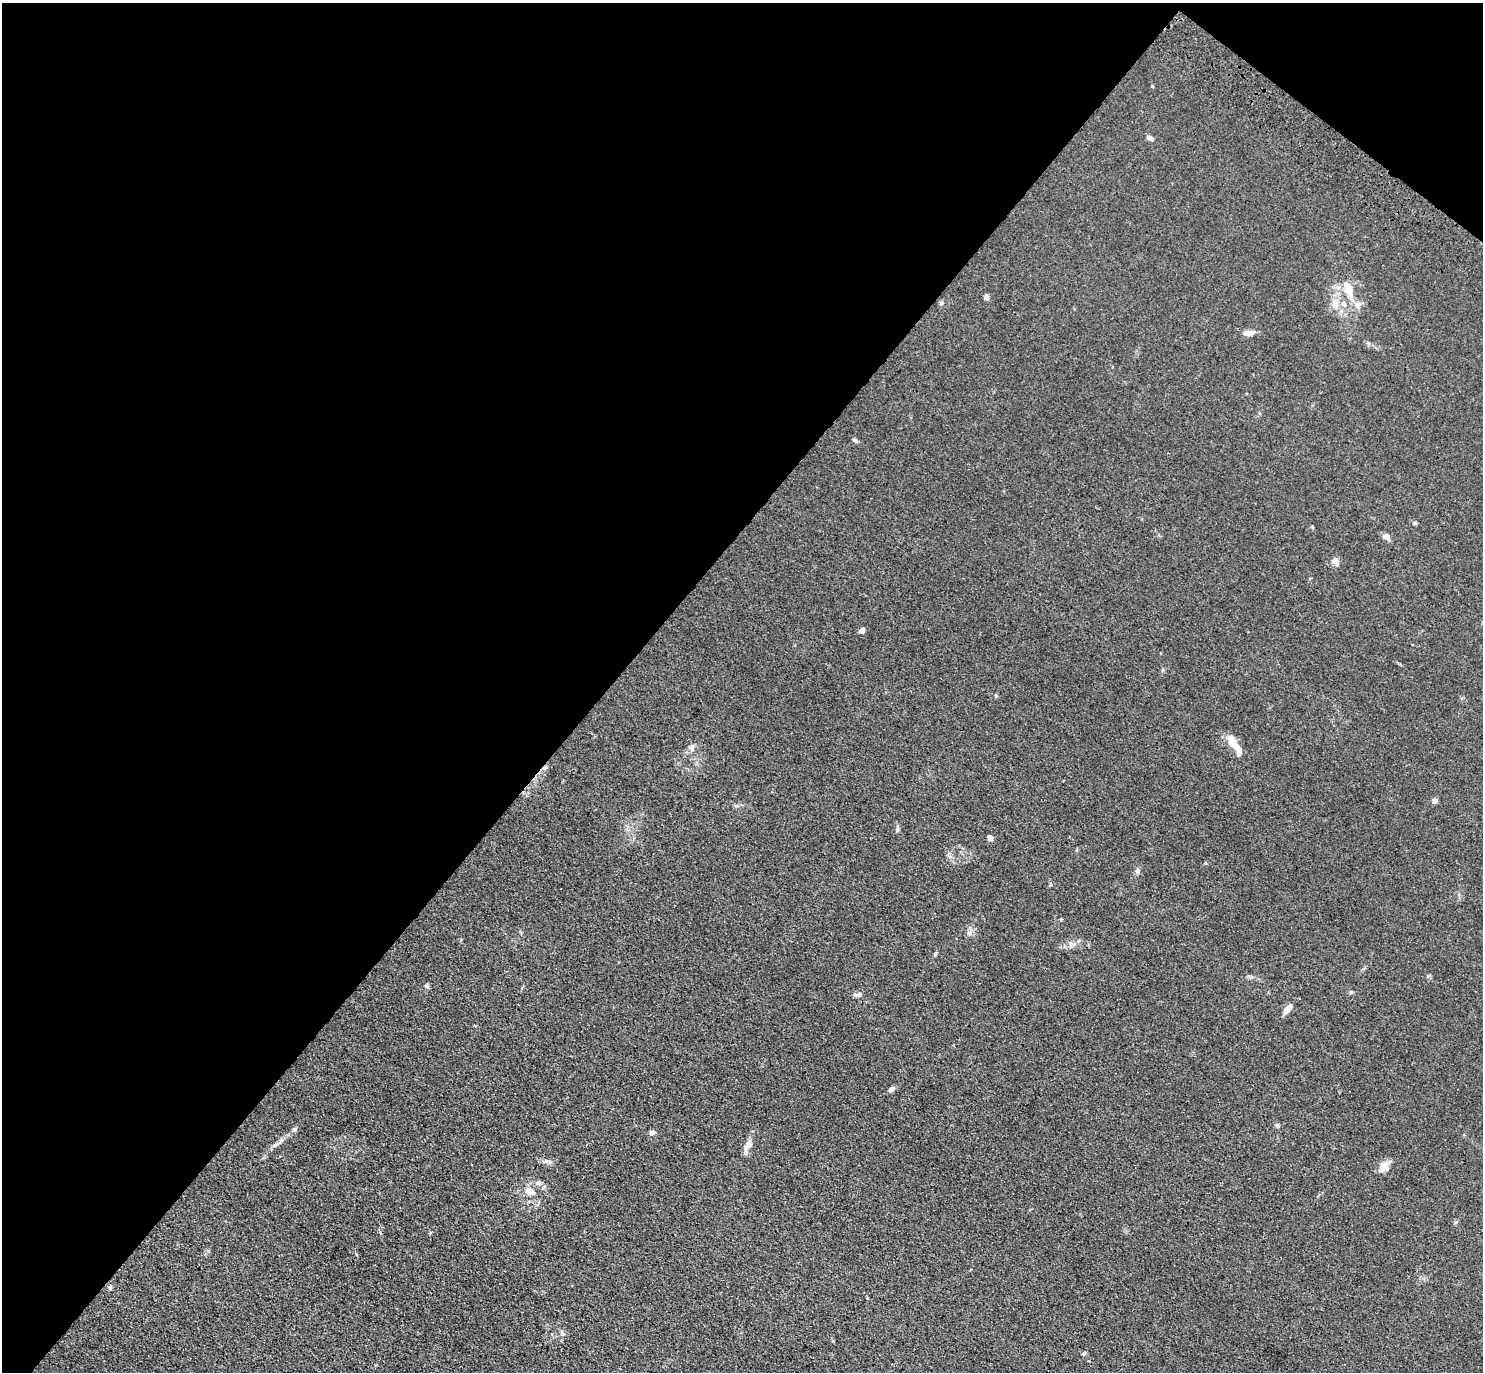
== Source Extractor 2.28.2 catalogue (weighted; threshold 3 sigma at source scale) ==
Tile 2 of 4 x 4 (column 2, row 1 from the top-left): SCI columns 1529-3009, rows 4463-5832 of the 6001 x 6022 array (HDU 1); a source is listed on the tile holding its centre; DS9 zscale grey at full resolution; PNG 1485 x 1374 px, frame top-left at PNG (2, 3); no overlay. Shown black and unused: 43% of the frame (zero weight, under 3 of 4 exposures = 4% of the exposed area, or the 3 px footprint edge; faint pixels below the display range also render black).
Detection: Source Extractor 2.28.2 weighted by HDU 2 'WHT'; one run over the whole footprint, this tile lists its part. Background 0.0394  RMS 0.0046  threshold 0.0208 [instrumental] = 3 sigma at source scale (4.5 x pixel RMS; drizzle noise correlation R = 1.50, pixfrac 1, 0.05/0.05 arcsec/px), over >= 5 px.
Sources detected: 40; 4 inside a brighter listed object's ellipse — not listed separately; the other 36 listed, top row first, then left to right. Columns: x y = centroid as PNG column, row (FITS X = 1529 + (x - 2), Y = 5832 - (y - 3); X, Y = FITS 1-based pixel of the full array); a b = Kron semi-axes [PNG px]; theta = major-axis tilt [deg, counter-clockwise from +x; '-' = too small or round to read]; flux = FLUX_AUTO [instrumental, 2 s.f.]
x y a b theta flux
1149 138 8 5 -27 1.5
1348 287 15 13 -54 5.8
987 297 8 6 -76 1.1
941 303 6 5 - 0.87
1335 303 14 10 -60 4.3
1358 305 10 9 - 2.5
1249 333 14 7 3 3
855 440 8 4 -36 0.83
1415 523 5 5 - 0.58
1386 536 9 8 - 1.9
1335 561 10 9 - 2.3
862 630 7 6 - 1.5
996 696 5 4 - 0.53
1232 740 14 9 -78 4.9
691 747 10 8 83 2.1
1239 753 7 6 - 1.6
1435 801 7 6 - 1.5
897 830 6 5 - 0.92
990 838 6 5 - 1.7
1138 871 9 4 90 1
935 954 7 3 54 0.64
427 986 6 5 - 1.1
859 994 10 6 12 1.4
1288 1009 12 6 52 4
892 1089 7 5 36 1.7
1278 1126 7 4 -31 0.75
295 1129 7 6 - 1.1
652 1132 7 5 28 1.4
281 1140 6 6 - 1.2
747 1146 17 7 58 3.2
1384 1167 13 11 76 4.3
538 1183 8 6 22 1.5
530 1191 16 10 -30 4.7
867 1298 3 3 - 1
563 1334 6 4 -2 0.78
1084 1353 5 4 - 0.78
Unlisted compact peaks at least as high as the median listed source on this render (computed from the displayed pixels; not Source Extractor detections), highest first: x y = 550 1162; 1351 992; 110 1288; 969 933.